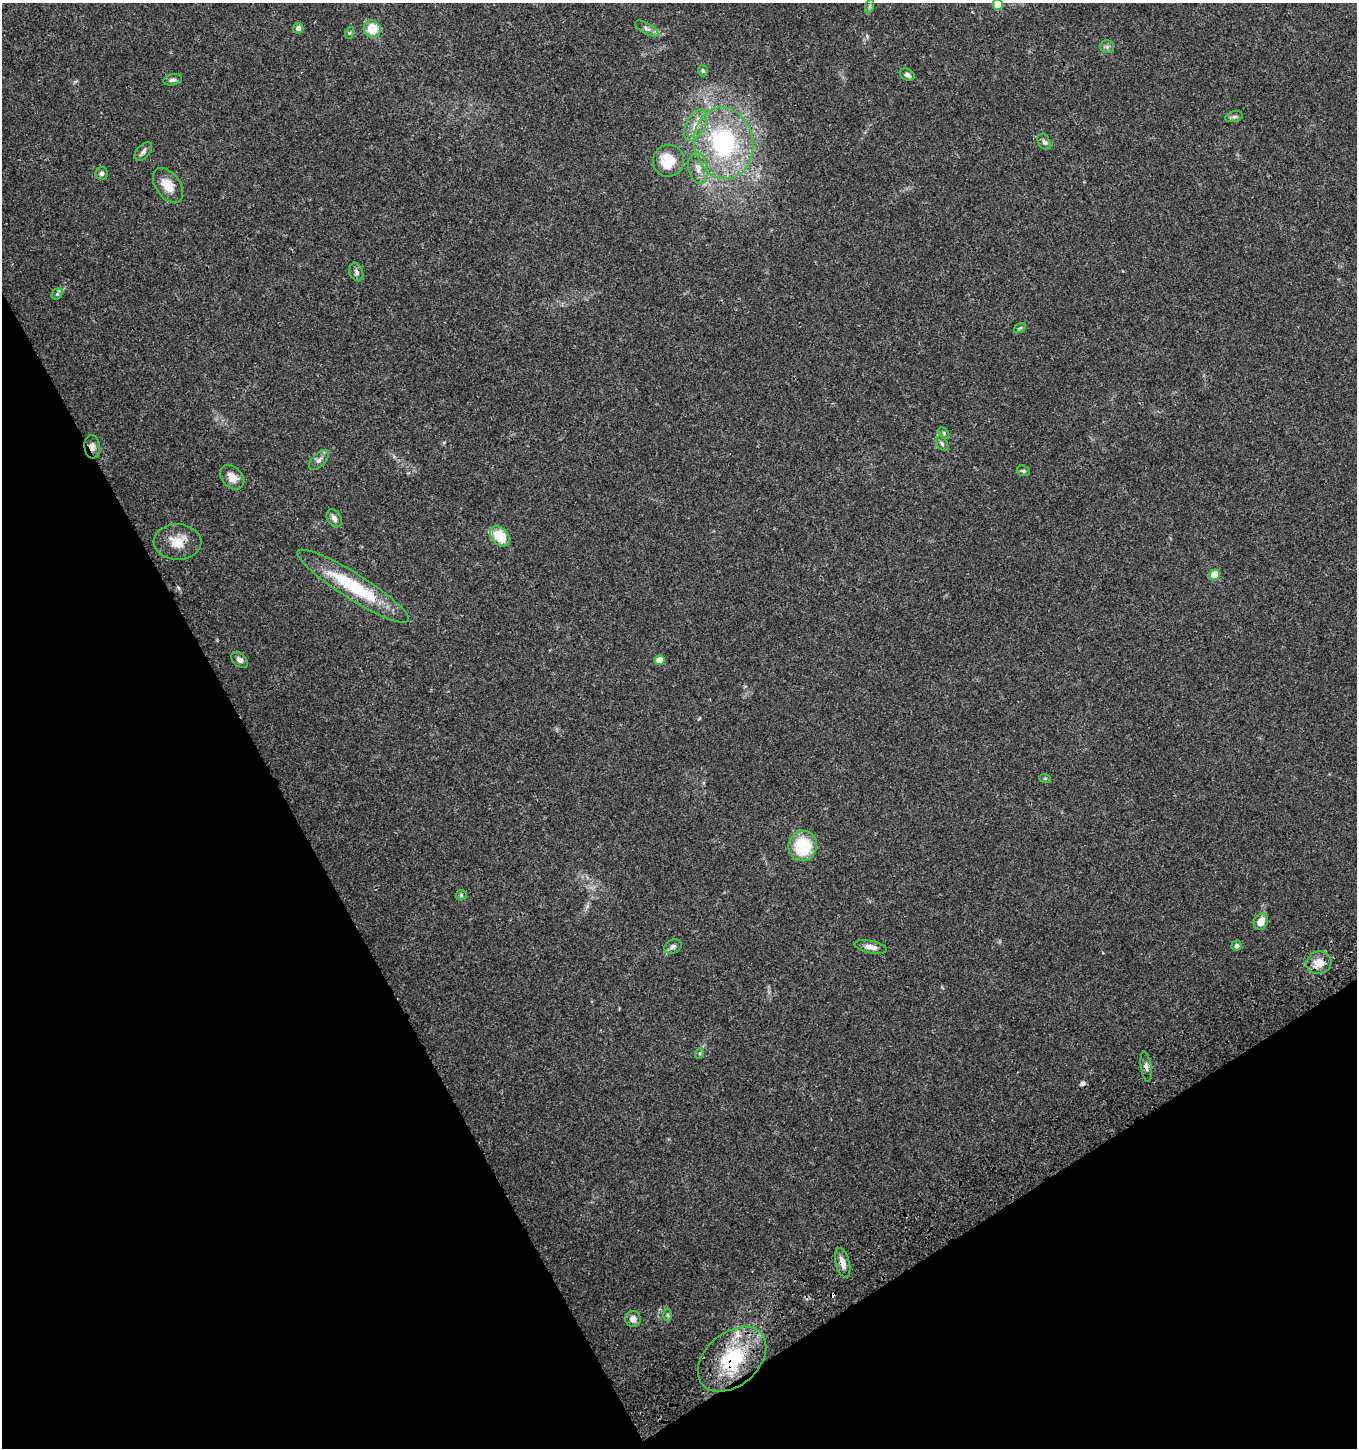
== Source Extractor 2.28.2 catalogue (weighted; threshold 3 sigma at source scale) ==
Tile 14 of 4 x 4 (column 2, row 4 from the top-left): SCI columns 1533-2887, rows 111-1556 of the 5835 x 6003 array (HDU 1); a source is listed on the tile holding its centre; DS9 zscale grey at full resolution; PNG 1359 x 1450 px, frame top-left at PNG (2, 3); each listed source drawn as its Kron ellipse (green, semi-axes under 4 px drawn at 4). Shown black and unused: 28% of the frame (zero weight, under 3 of 4 exposures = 6% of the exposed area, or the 3 px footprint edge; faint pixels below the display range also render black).
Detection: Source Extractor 2.28.2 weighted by HDU 2 'WHT'; one run over the whole footprint, this tile lists its part. Background 0.0349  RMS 0.0033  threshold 0.0149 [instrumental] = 3 sigma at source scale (4.5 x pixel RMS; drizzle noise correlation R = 1.50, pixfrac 1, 0.0396/0.0396 arcsec/px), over >= 5 px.
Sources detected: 51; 2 cosmic-ray / hot-pixel residue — neither listed nor drawn; the other 49 listed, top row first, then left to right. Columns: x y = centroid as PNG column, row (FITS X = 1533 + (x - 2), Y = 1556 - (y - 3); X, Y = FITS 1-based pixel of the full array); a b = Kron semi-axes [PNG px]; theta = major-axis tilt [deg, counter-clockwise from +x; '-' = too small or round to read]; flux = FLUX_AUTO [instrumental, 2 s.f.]
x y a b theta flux
998 5 5 5 - 4.5
870 6 7 4 71 0.55
298 28 5 5 - 1.5
372 29 9 8 - 7.9
647 29 13 5 -29 1.4
349 33 6 4 70 0.4
1107 47 7 6 - 0.88
703 71 6 5 - 0.58
907 75 8 5 -29 0.99
173 80 9 5 11 0.95
1234 117 9 5 13 0.8
695 125 17 9 61 3.9
1044 142 9 6 -56 0.91
724 143 36 29 -80 44
143 151 11 6 49 1.2
669 161 16 15 - 8.9
698 168 16 9 -79 3.1
102 173 6 6 - 0.96
168 185 19 12 -54 5.2
356 272 9 6 -72 1.1
57 294 6 5 - 0.53
1020 328 7 4 33 0.53
944 433 6 4 -46 0.48
942 444 8 5 -54 0.73
92 447 12 8 -83 2
319 460 12 6 44 1.4
1023 471 7 5 -19 0.59
232 477 14 10 -45 3.4
334 518 9 6 -62 1.5
500 536 11 8 -45 9.8
177 542 24 18 -2 6.2
1215 575 5 5 - 8.8
353 586 65 13 -32 23
240 660 10 6 -40 1.5
660 660 5 5 - 4.4
1045 778 6 4 -19 0.43
803 846 15 14 - 14
461 895 6 5 - 0.5
1261 922 9 6 64 3.5
673 946 9 6 27 1.1
1236 946 5 5 - 0.82
871 947 16 6 -11 2.1
1319 963 13 11 16 4.5
700 1053 6 4 72 0.45
1146 1067 15 5 -81 1.2
843 1263 15 7 -74 2.4
668 1315 6 4 -88 0.49
633 1319 8 7 - 2
732 1359 39 26 41 23
Overlapping masked pixels (flux is a lower limit): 3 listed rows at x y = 92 447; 843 1263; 732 1359
Isophote crosses this tile's border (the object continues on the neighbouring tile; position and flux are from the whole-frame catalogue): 1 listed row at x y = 998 5